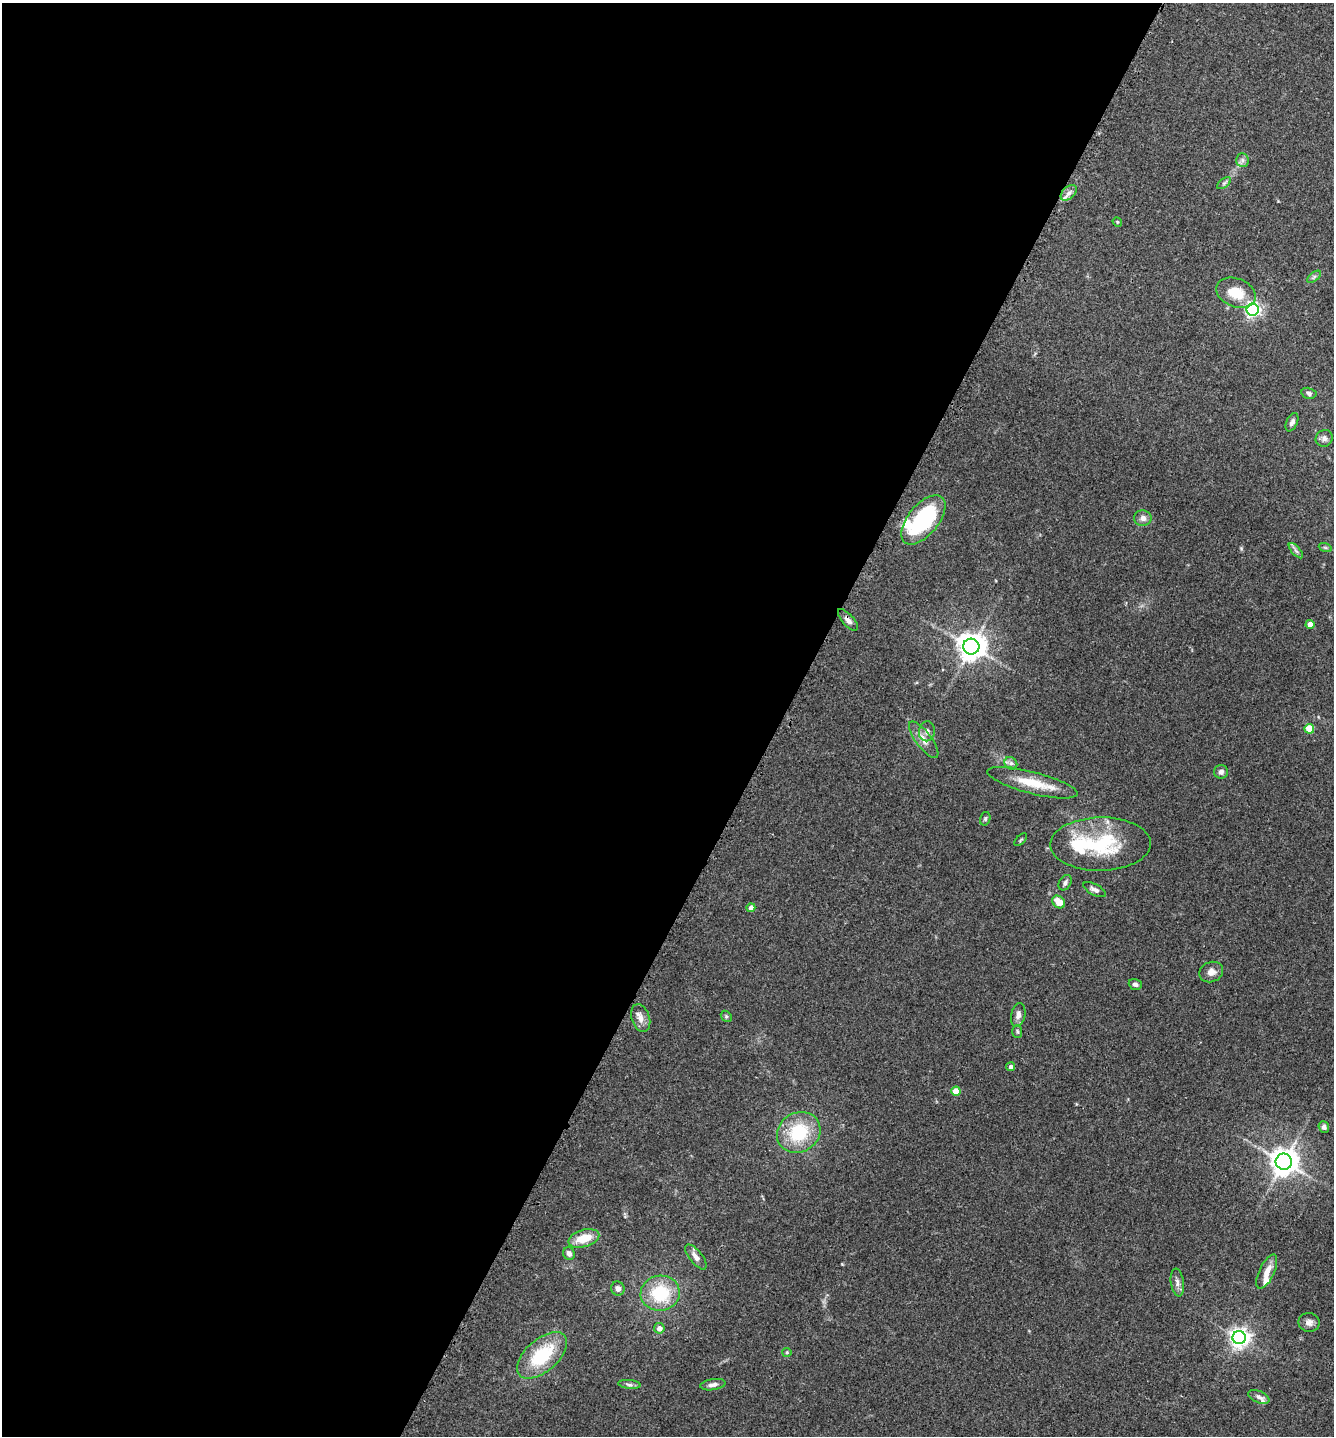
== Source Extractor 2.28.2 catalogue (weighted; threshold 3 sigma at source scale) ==
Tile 5 of 4 x 4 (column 1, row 2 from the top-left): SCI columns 162-1493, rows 2897-4330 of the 5793 x 5786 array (HDU 1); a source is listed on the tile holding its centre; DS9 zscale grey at full resolution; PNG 1336 x 1438 px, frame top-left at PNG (2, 3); each listed source drawn as its Kron ellipse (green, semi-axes under 4 px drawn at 4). Shown black and unused: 59% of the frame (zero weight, under 3 of 4 exposures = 2% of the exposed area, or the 3 px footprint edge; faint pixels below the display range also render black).
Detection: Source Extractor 2.28.2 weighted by HDU 2 'WHT'; one run over the whole footprint, this tile lists its part. Background 0.0752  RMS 0.0058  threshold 0.026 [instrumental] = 3 sigma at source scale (4.5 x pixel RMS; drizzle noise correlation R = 1.50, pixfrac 1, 0.05/0.05 arcsec/px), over >= 5 px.
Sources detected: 61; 1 inside a brighter object's white glare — neither listed nor drawn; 4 inside a brighter listed object's ellipse — not listed separately; the other 56 listed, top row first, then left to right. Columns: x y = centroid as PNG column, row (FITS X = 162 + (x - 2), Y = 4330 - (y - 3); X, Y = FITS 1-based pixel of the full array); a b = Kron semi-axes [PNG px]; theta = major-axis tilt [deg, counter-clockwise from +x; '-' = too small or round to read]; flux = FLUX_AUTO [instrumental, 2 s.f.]
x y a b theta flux
1242 160 7 6 - 1.8
1224 183 8 4 37 1.2
1069 193 9 6 44 2.6
1117 222 5 4 - 0.68
1314 277 8 4 38 1.3
1236 293 20 14 -21 14
1253 310 6 6 - 160
1309 393 7 5 -12 1.5
1292 422 10 5 65 1.9
1324 438 9 8 - 2.4
1143 518 9 8 - 2.9
923 520 29 15 51 55
1325 547 6 4 -19 0.88
1296 551 9 4 -48 1.6
848 620 13 5 -48 2.7
1310 624 4 4 - 5.7
971 647 8 8 - 740
1309 729 5 4 - 16
927 731 10 8 82 2.6
924 740 22 8 -53 5.6
1011 763 7 5 -43 1.6
1221 772 7 7 - 1.9
1032 783 46 11 -14 16
985 819 7 5 75 1
1021 840 8 3 45 0.69
1100 844 50 27 1 44
1065 883 8 5 58 1.6
1095 890 12 5 -28 2.4
1059 902 7 5 -43 7.3
751 908 4 4 - 3.5
1211 972 12 10 23 3.8
1135 984 7 5 -20 1.6
1018 1015 12 7 78 3.3
726 1016 6 4 -46 0.94
641 1018 14 9 -72 4.2
1017 1031 6 5 - 0.94
1011 1067 4 4 - 1.9
956 1091 4 4 - 11
1324 1127 6 5 - 2.1
799 1132 22 19 32 30
1284 1162 8 8 - 760
584 1238 16 8 16 12
569 1253 6 5 - 2.6
696 1257 15 6 -51 3.4
1267 1272 18 7 65 6.3
1177 1283 14 6 -82 2.6
618 1288 7 6 - 2.6
660 1293 19 17 9 28
1309 1322 10 9 - 2.9
659 1328 5 5 - 3.1
1239 1338 6 6 - 310
787 1352 5 4 - 0.71
542 1355 30 16 41 31
629 1384 11 4 -6 1.6
713 1385 13 5 9 2.9
1259 1397 11 6 -24 2.3
Overlapping masked pixels (flux is a lower limit): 1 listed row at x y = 848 620